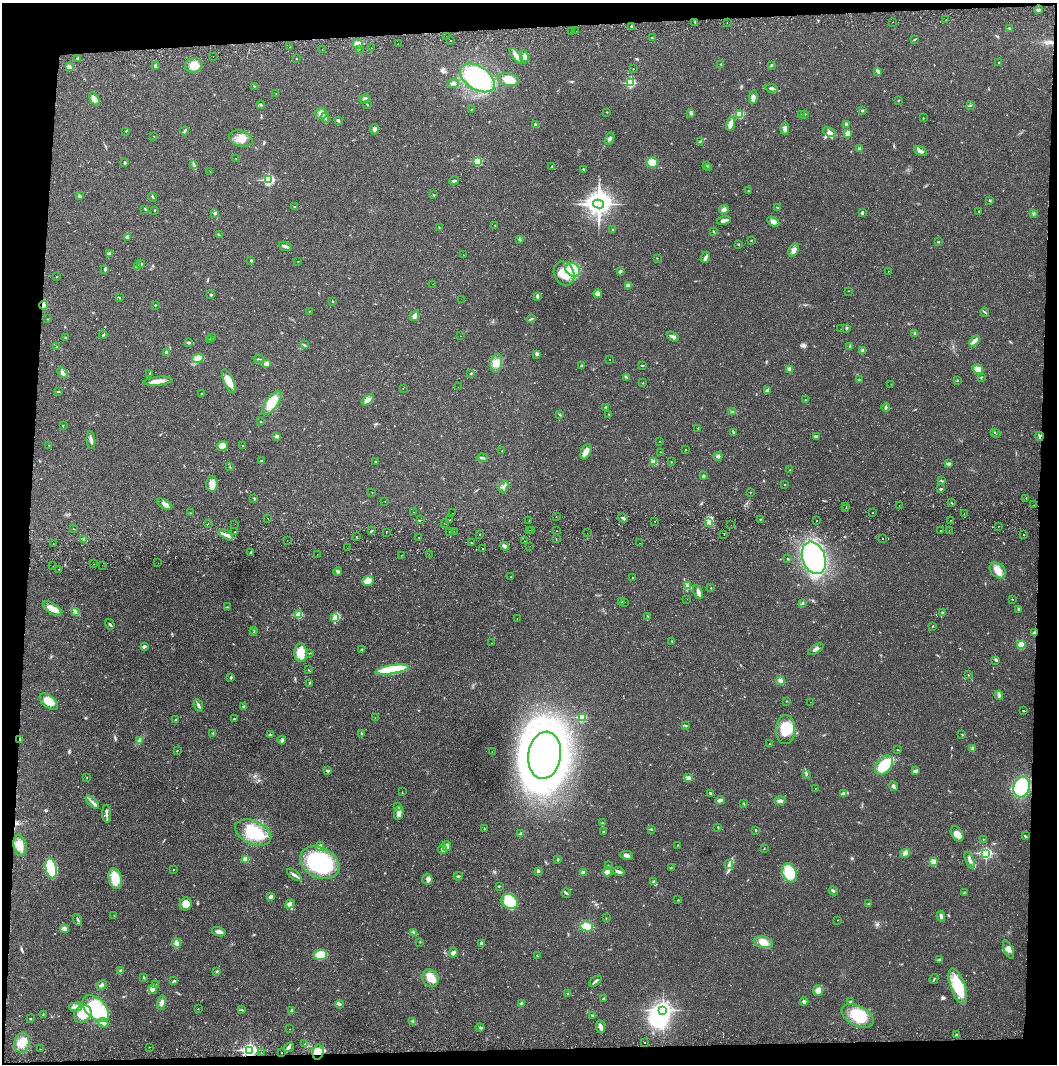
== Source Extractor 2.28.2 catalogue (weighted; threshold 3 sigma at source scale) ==
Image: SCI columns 4-4222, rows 56-4300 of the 4230 x 4358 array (HDU 1 of 3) = the unmasked area's bounding box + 8 px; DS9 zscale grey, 4 x 4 block average (1 PNG px = mean of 4 x 4 image px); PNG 1059 x 1066 px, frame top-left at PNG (2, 3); each listed source drawn as its Kron ellipse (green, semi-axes under 4 px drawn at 4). Shown black and unused: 8% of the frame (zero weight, under 2 of 3 exposures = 3% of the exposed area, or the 3 px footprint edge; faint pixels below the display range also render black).
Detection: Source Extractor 2.28.2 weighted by HDU 2 'WHT'. Background 0.0213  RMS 0.0035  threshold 0.0157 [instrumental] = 3 sigma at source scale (4.5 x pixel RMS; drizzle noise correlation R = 1.50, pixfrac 1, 0.05/0.05 arcsec/px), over >= 5 px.
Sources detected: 616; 3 too faint to see at this stretch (4 x 4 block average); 3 inside a brighter object's white glare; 10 cosmic-ray / hot-pixel residue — neither listed nor drawn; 8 coinciding with a brighter row at this scale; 18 inside a brighter listed object's ellipse — not listed separately; of the other 574, all 500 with FLUX_AUTO >= 0.531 (the completeness limit of this list) listed and drawn (74 fainter detections not listed), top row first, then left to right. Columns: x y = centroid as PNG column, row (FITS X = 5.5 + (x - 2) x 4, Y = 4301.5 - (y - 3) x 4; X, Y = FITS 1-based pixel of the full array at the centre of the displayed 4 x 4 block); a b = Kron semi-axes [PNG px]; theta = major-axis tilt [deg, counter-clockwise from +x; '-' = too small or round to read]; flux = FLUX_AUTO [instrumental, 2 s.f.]
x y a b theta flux
1038 10 4 2 - 4.2
946 19 2 2 - 2.3
695 22 2 2 - 1.1
727 22 2 2 - 1.7
892 22 2 2 - 0.86
632 26 3 2 - 2.3
1010 29 3 2 - 4.2
576 31 2 2 - 0.74
571 32 2 2 - 0.63
446 37 2 2 - 0.62
652 38 2 2 - 1.3
915 39 3 2 - 1.5
450 41 2 2 - 0.55
398 43 2 2 - 0.7
358 44 5 5 - 9.3
290 47 2 2 - 1.5
371 48 2 2 - 1.2
322 49 2 2 - 0.69
359 49 2 2 - 0.68
213 56 2 2 - 1.2
516 56 9 3 -52 10
524 57 6 3 -85 8.4
78 58 2 2 - 1.8
296 59 2 2 - 0.77
999 63 2 2 - 1.6
721 64 2 2 - 1.1
194 65 9 7 10 26
771 65 3 2 - 2
155 66 4 2 - 2.3
70 67 4 3 - 4.5
633 69 2 2 - 0.87
878 71 4 3 - 4.2
477 78 19 11 -33 230
508 80 11 6 -10 28
453 83 6 2 22 3.6
631 83 2 2 - 140
254 86 2 2 - 1.9
771 88 6 2 -7 3.8
276 93 2 2 - 0.58
753 97 7 3 86 7.3
95 99 8 3 -57 9.3
365 99 5 4 - 6.5
898 100 2 2 - 1.3
367 104 3 2 - 1.2
261 105 4 2 - 1.9
971 105 2 2 - 1
471 109 2 2 - 0.93
862 110 2 2 - 3.3
607 112 2 2 - 1
321 113 5 5 - 14
691 113 3 3 - 2.5
740 114 2 2 - 81
801 114 2 2 - 0.6
805 114 2 2 - 1.4
325 118 5 2 - 4.4
923 118 2 2 - 0.97
338 120 4 2 - 3.2
535 124 3 2 - 2.8
731 124 7 3 79 15
846 124 3 2 - 5.1
374 129 5 3 - 6
785 129 6 4 89 6
126 131 2 2 - 0.91
185 131 4 2 - 2.6
830 132 7 3 -25 6.4
848 133 3 3 - 16
154 136 2 2 - 0.65
241 139 12 8 -16 24
610 139 6 3 61 5
700 141 3 2 - 1.9
860 149 2 2 - 14
921 151 7 3 -30 8.3
236 159 2 2 - 0.75
478 161 2 2 - 120
125 162 2 2 - 2.1
652 163 5 5 - 29
194 165 3 2 - 1.7
707 165 2 2 - 2.7
552 166 2 2 - 1.4
708 168 2 2 - 1
583 169 2 2 - 3.4
210 172 2 2 - 0.68
269 180 3 2 - 240
454 181 5 2 - 3.5
748 191 2 2 - 0.84
434 195 2 2 - 1.1
79 196 3 2 - 2.1
152 197 4 2 - 2
990 201 3 2 - 1.8
599 204 5 4 - 1300
295 207 2 2 - 0.9
777 207 2 2 - 1.5
145 209 3 2 - 1.6
154 210 2 2 - 0.79
724 210 5 3 - 7.1
979 211 2 2 - 0.86
862 212 4 2 - 3.1
215 213 3 2 - 3.6
1033 213 3 2 - 2.3
724 221 7 2 17 8
773 222 6 3 -31 9
495 225 2 2 - 0.7
439 227 2 2 - 1
612 230 2 2 - 0.71
714 232 2 2 - 0.77
219 235 2 2 - 1.7
127 237 2 2 - 20
519 239 3 3 - 2.3
751 240 2 2 - 0.99
938 242 2 2 - 1.9
738 244 2 2 - 1.3
285 246 7 2 -22 6.1
793 250 7 4 61 8.7
109 254 4 3 - 5.9
463 255 2 2 - 4.1
705 257 6 2 67 6.8
657 258 2 2 - 0.62
251 260 3 2 - 2.2
298 261 2 2 - 0.64
141 264 2 2 - 3.8
137 267 2 2 - 1.9
105 269 3 2 - 1.7
573 270 8 6 -36 78
620 271 3 2 - 3.4
888 271 2 2 - 1.3
564 273 12 10 -64 48
56 277 2 2 - 0.72
433 284 2 2 - 1
628 286 4 3 - 13
848 291 2 2 - 1.1
598 294 4 4 - 5.2
211 295 3 3 - 2.2
537 296 4 2 - 4.4
119 298 3 2 - 1.6
461 299 2 2 - 0.58
333 301 3 2 - 1.1
44 305 4 3 - 8.1
155 305 2 2 - 1.3
309 311 2 2 - 0.73
985 312 5 2 - 2.1
415 316 6 3 62 13
48 319 2 2 - 0.56
531 319 4 2 - 2.2
847 328 2 2 - 0.84
841 329 2 2 - 0.89
915 334 3 2 - 2.2
103 335 4 2 - 2
461 336 2 2 - 1.4
673 337 6 3 -29 5.5
66 338 3 2 - 1.3
212 338 2 2 - 1.3
209 339 2 2 - 0.6
974 341 6 4 48 8.7
189 342 3 3 - 3
304 345 2 2 - 1.5
57 347 2 2 - 0.97
850 347 4 2 - 2.3
863 350 4 3 - 3.4
167 353 3 3 - 5.4
537 354 3 3 - 4
198 358 6 2 11 5.8
259 359 5 2 - 2.1
610 359 2 2 - 0.61
496 363 9 6 81 16
267 364 2 2 - 48
642 365 2 2 - 1.5
582 366 3 2 - 3
790 369 3 3 - 8.2
978 369 5 4 - 15
62 372 6 3 -44 4.9
149 373 2 2 - 1
471 373 3 2 - 1.5
627 377 2 2 - 1.2
981 377 2 2 - 1.3
859 379 2 2 - 1.1
957 380 2 2 - 1.4
158 381 14 4 6 21
229 381 13 5 -65 22
643 383 2 2 - 0.95
891 384 2 2 - 0.7
458 387 2 2 - 1.3
403 388 2 2 - 0.65
58 391 3 2 - 2.1
768 391 4 3 - 8.1
202 394 2 2 - 0.95
368 400 7 4 36 8.4
806 400 2 2 - 1.1
272 403 14 6 53 48
605 407 2 2 - 1.2
886 407 4 2 - 2.9
733 412 3 2 - 3.7
608 414 2 2 - 0.66
560 415 3 2 - 1.5
260 422 2 2 - 0.82
63 425 2 2 - 0.92
698 428 2 2 - 1.5
995 432 2 2 - 0.95
733 433 4 2 - 2
997 434 2 2 - 0.81
277 436 3 3 - 5.8
816 436 3 2 - 2.4
1040 436 4 3 - 4.1
91 440 9 3 -84 7
659 441 2 2 - 1.5
49 445 2 2 - 0.66
242 445 2 2 - 0.76
222 446 6 4 11 11
686 450 2 2 - 0.9
502 451 2 2 - 0.92
586 452 8 4 65 11
660 452 2 2 - 2
718 456 4 3 - 4
482 458 5 2 - 2.8
261 461 2 2 - 1.9
376 461 2 2 - 1.9
654 462 4 3 - 11
671 462 2 2 - 1.7
949 464 3 3 - 3.1
230 467 2 2 - 0.62
790 470 2 2 - 0.72
703 476 2 2 - 4
941 480 3 2 - 0.99
212 484 8 6 89 13
785 485 2 2 - 0.79
504 486 6 2 68 3.5
940 489 3 2 - 2.4
372 492 2 2 - 0.68
750 492 2 2 - 1
254 498 2 2 - 1.3
1026 498 2 2 - 1.8
385 501 2 2 - 1.3
952 503 2 2 - 1
165 504 8 3 -30 8.1
899 505 2 2 - 1.1
1034 505 2 2 - 0.64
846 506 2 2 - 1.9
846 509 2 2 - 1
413 512 2 2 - 0.54
191 513 2 2 - 0.8
452 513 2 2 - 0.84
873 513 2 2 - 1.1
964 514 2 2 - 0.93
556 516 2 2 - 1.2
268 518 2 2 - 1.3
623 518 5 2 - 3.5
761 519 2 2 - 0.96
420 520 2 2 - 0.87
450 520 2 2 - 0.99
529 520 2 2 - 0.81
950 520 2 2 - 0.7
655 521 2 2 - 0.64
817 521 2 2 - 2.1
444 523 2 2 - 0.81
709 523 3 2 - 3.5
208 524 2 2 - 2.8
235 524 2 2 - 1.2
731 525 2 2 - 0.55
999 526 2 2 - 0.59
73 529 2 2 - 1.5
529 530 2 2 - 1.8
532 530 2 2 - 1.4
941 530 2 2 - 1.6
949 530 2 2 - 0.59
372 531 3 2 - 1.9
454 531 2 2 - 1.4
556 531 2 2 - 0.67
235 532 2 2 - 1.5
386 532 2 2 - 1.8
449 532 2 2 - 1.4
587 533 2 2 - 1.2
480 534 2 2 - 1.6
226 535 8 2 -30 7
724 535 2 2 - 0.62
1023 535 2 2 - 5.6
356 536 2 2 - 0.78
419 538 2 2 - 1.2
556 538 2 2 - 1.8
84 539 3 2 - 1.7
882 539 2 2 - 1.1
287 540 2 2 - 1
524 541 2 2 - 0.98
471 543 2 2 - 1.2
639 543 2 2 - 1.6
53 544 2 2 - 1.3
505 546 4 2 - 11
530 546 2 2 - 1.3
347 548 2 2 - 2.2
483 548 2 2 - 1.9
251 552 2 2 - 2.5
317 554 2 2 - 0.6
429 554 2 2 - 1.5
401 556 2 2 - 0.71
814 558 17 11 -70 450
788 559 2 2 - 1.5
158 563 2 2 - 0.55
94 564 2 2 - 0.87
102 565 2 2 - 3.3
53 566 2 2 - 1.8
59 569 2 2 - 0.61
998 571 9 6 -42 19
338 572 4 3 - 3.5
511 577 2 2 - 0.75
633 577 3 2 - 0.82
368 581 6 4 21 17
687 586 4 3 - 4.1
711 588 2 2 - 1.1
698 592 7 3 -64 8.3
687 599 2 2 - 0.56
1012 599 2 2 - 0.91
621 601 2 2 - 1.4
624 602 2 2 - 1
802 603 3 2 - 2
227 607 3 2 - 1.2
52 609 10 5 -34 19
1019 609 4 2 - 3.1
75 612 3 2 - 2.1
942 612 2 2 - 1.3
299 615 2 2 - 69
648 616 2 2 - 1.1
334 618 3 2 - 2.2
517 618 2 2 - 0.66
110 624 5 2 - 2.5
933 626 3 2 - 0.94
254 630 2 2 - 0.67
253 633 2 2 - 0.89
1035 633 3 2 - 6.1
672 641 2 2 - 1.1
491 643 2 2 - 1.7
1021 645 4 4 - 20
144 647 2 2 - 8.2
816 649 8 2 32 5.5
361 650 2 2 - 1
301 653 9 6 -88 38
310 653 2 2 - 0.96
996 660 3 2 - 2.1
392 669 17 4 9 140
308 670 2 2 - 0.8
968 675 2 2 - 0.72
231 678 3 2 - 2.1
781 681 4 3 - 6.1
309 683 2 2 - 1.9
999 695 5 2 - 6
786 701 2 2 - 0.62
49 702 11 6 -38 27
810 702 2 2 - 0.56
198 705 6 3 -66 5.8
243 706 3 2 - 1.6
1024 711 3 2 - 1.3
582 717 2 2 - 110
375 718 2 2 - 1
234 719 2 2 - 1.3
175 720 3 2 - 1.8
686 726 2 2 - 0.86
785 730 14 9 87 49
213 733 2 2 - 1.8
361 734 3 2 - 1.7
962 734 2 2 - 0.85
270 735 2 2 - 5.2
20 740 3 2 - 3.5
282 740 4 3 - 3.8
139 741 4 3 - 3.7
769 744 2 2 - 1
973 748 4 3 - 3.7
898 750 2 2 - 0.85
177 751 2 2 - 0.8
492 752 2 2 - 0.54
545 755 23 16 82 1700
884 765 11 7 52 66
916 770 3 2 - 2.5
328 771 3 2 - 3.3
806 774 2 2 - 0.9
87 777 2 2 - 0.7
689 778 3 2 - 1.8
893 786 5 3 - 4.2
1021 787 10 8 73 220
815 789 2 2 - 0.57
402 792 3 2 - 0.58
710 793 4 2 - 1.9
844 793 4 2 - 3.6
720 800 4 2 - 5.6
780 801 5 4 - 6.9
92 802 8 3 -45 7.1
744 804 2 2 - 1.1
398 806 3 2 - 1.3
399 813 7 4 74 8.1
107 814 9 2 -87 5
602 823 2 2 - 1.1
718 827 2 2 - 1.3
484 829 2 2 - 1.2
651 829 2 2 - 1.5
756 830 2 2 - 1.5
603 832 2 2 - 0.96
253 833 19 11 -24 73
521 834 2 2 - 16
957 834 8 5 -59 14
1025 836 3 2 - 2.1
983 839 2 2 - 0.63
20 845 10 6 -79 22
678 845 2 2 - 0.83
320 846 4 3 - 4.3
447 846 5 3 - 10
442 849 5 3 - 4.5
764 849 2 2 - 0.63
905 853 5 4 - 8.5
986 853 3 2 - 330
627 855 7 3 -10 7.1
246 859 2 2 - 47
558 860 3 2 - 1.3
970 860 9 2 -68 8.3
933 862 2 2 - 66
320 863 21 15 -29 210
729 864 5 3 - 5.9
608 865 2 2 - 0.75
51 868 10 5 -78 180
671 868 2 2 - 1.1
174 870 2 2 - 0.82
538 871 4 3 - 3
583 872 3 2 - 7.6
607 872 4 4 - 10
619 872 6 3 -19 5.4
789 873 10 7 -65 65
294 875 8 3 -38 6.1
458 876 4 2 - 2.2
115 879 10 6 -77 34
427 879 5 5 - 5.9
653 882 3 3 - 3.5
499 886 3 2 - 1.6
833 891 4 2 - 3.4
566 893 4 2 - 2.7
964 893 2 2 - 1.6
271 897 3 3 - 5.8
678 900 2 2 - 0.53
510 901 9 7 -29 81
186 904 6 6 - 16
290 904 5 4 - 7.2
869 904 2 2 - 5.2
114 916 2 2 - 0.55
941 916 5 2 - 4.8
606 918 2 2 - 0.63
78 920 6 2 -71 3.3
838 920 2 2 - 0.57
587 926 6 5 - 23
64 929 4 3 - 16
219 932 7 3 -19 7.3
414 932 3 2 - 1.7
420 942 2 2 - 0.79
763 942 9 5 -14 19
177 943 5 4 - 11
482 943 4 3 - 3.8
1009 950 10 4 -66 11
453 953 5 4 - 5.1
321 955 6 5 - 48
537 956 2 2 - 0.66
939 959 4 2 - 2.2
121 971 3 2 - 2.1
217 971 2 2 - 1.2
144 977 2 2 - 1.3
430 978 9 8 - 24
934 979 5 2 - 1.5
174 981 3 2 - 2.2
595 981 7 2 39 4.6
101 985 5 2 - 2.7
155 985 2 2 - 1.6
958 986 18 7 -70 72
153 989 5 2 - 4.4
818 991 5 5 - 12
568 994 2 2 - 1.5
603 999 3 2 - 2.1
850 1001 3 2 - 1.3
804 1002 4 3 - 5.7
162 1003 7 3 80 6.8
521 1003 4 2 - 4.5
340 1004 4 3 - 3.5
75 1007 6 4 -1 10
96 1008 16 9 -44 160
198 1009 2 2 - 1.2
242 1010 3 2 - 1.4
663 1010 4 3 - 720
292 1011 3 3 - 2.8
43 1014 3 2 - 0.98
83 1014 9 8 - 34
593 1015 3 2 - 1.7
858 1016 17 9 -27 65
30 1019 2 2 - 1.9
413 1021 3 2 - 2.6
103 1023 5 3 - 6.8
600 1027 7 4 -83 7.4
480 1028 4 2 - 2.4
290 1029 2 2 - 0.77
957 1035 2 2 - 6.6
644 1042 2 2 - 0.58
22 1043 10 7 78 23
305 1044 2 2 - 1.1
149 1047 2 2 - 0.91
289 1047 5 3 - 5.8
40 1049 2 2 - 1.1
250 1050 3 2 - 440
318 1052 7 5 78 19
261 1053 2 2 - 0.93
282 1053 2 2 - 4.6
Overlapping masked pixels (flux is a lower limit): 5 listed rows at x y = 44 305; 1040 436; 1035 633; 20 740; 318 1052
Diffuse or blended objects may show on this block-average render without a row.